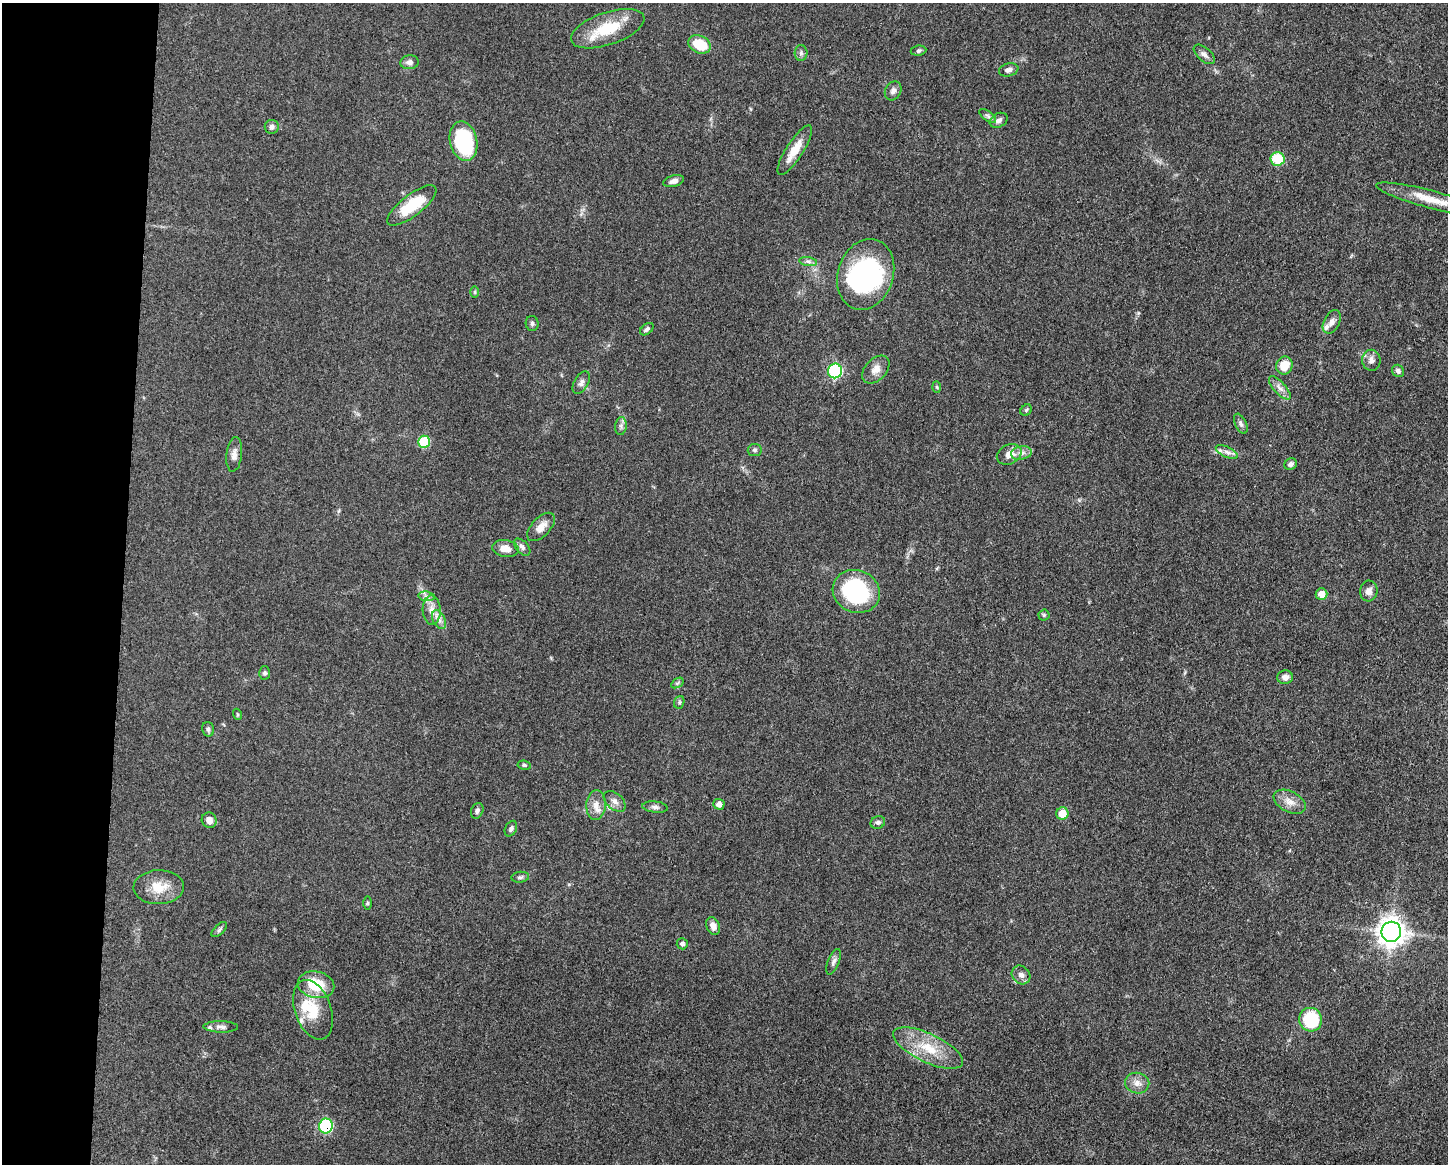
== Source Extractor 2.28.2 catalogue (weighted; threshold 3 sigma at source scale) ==
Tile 4 of 3 x 4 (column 1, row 2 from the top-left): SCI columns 232-1677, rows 2329-3490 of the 4681 x 4654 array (HDU 1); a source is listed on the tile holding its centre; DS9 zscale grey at full resolution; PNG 1450 x 1166 px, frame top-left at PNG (2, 3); each listed source drawn as its Kron ellipse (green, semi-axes under 4 px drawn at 4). Shown black and unused: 8% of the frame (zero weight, under 3 of 5 exposures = <1% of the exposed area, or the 3 px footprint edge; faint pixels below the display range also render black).
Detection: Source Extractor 2.28.2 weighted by HDU 2 'WHT'; one run over the whole footprint, this tile lists its part. Background 0.0619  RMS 0.0058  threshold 0.0261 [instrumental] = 3 sigma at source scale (4.5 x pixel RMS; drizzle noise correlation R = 1.50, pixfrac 1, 0.05/0.05 arcsec/px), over >= 5 px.
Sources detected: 89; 2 inside a brighter object's white glare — neither listed nor drawn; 3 inside a brighter listed object's ellipse — not listed separately; the other 84 listed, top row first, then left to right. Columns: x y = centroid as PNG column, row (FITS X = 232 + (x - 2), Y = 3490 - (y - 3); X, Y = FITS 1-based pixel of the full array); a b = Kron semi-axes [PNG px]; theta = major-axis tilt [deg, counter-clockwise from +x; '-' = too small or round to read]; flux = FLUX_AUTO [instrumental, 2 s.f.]
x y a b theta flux
608 29 38 16 19 23
699 44 11 8 -26 17
918 51 8 5 7 1
801 53 8 6 89 1.6
1204 54 12 6 -41 2.4
409 62 9 7 7 2.3
1009 70 10 6 12 2.2
893 91 10 8 61 2.4
988 116 10 4 -36 1.5
999 120 9 6 29 2.5
272 127 7 7 - 2
463 141 20 13 -78 51
795 150 29 8 57 10
1278 159 7 7 - 23
674 181 11 5 16 2.5
1430 199 56 9 -15 15
412 205 30 11 37 22
808 262 9 4 -9 1.5
866 274 36 27 72 97
475 292 6 4 -90 0.75
1332 322 13 8 63 3.4
532 323 7 6 - 1.3
647 329 8 5 38 1.4
1371 360 10 9 - 3.1
1284 365 9 8 - 9.9
876 369 16 10 47 5
835 371 7 7 - 58
1398 371 6 6 - 1.7
581 383 12 7 60 2.4
937 387 6 4 -88 0.72
1280 388 15 6 -47 3.3
1026 410 6 5 - 0.91
1241 424 11 5 -65 1.8
621 426 9 5 83 1.8
424 442 6 6 - 23
755 450 7 6 - 1.3
1227 452 12 5 -26 2.7
1021 453 10 6 10 2.9
234 454 17 8 84 3.5
1009 454 13 9 26 5.4
1291 464 6 5 - 1.7
541 527 17 9 46 5.6
522 547 10 6 -47 1.9
505 548 13 8 -8 5.3
856 591 24 21 -23 62
1369 591 10 9 - 3.5
1321 594 6 5 - 6.8
427 596 8 4 -9 1.9
432 610 15 9 -87 5.1
1044 615 5 5 - 0.86
439 620 10 6 -63 2.8
265 673 6 5 - 1.3
1285 677 8 7 - 2.8
677 683 7 4 34 0.98
679 702 6 5 - 1
237 714 5 3 - 0.59
208 729 7 6 - 1.4
524 765 7 4 -9 1
615 801 13 8 -41 3.3
1290 802 17 10 -27 5.6
719 804 5 5 - 3.3
596 805 15 9 85 5.5
655 807 13 5 -6 2.1
477 811 8 6 70 1.5
1062 813 6 6 - 9.5
209 820 8 7 - 4
878 822 7 6 - 1.4
511 829 8 5 62 1.4
520 877 9 5 7 1.3
159 887 25 17 2 12
367 903 6 4 89 0.73
713 926 9 6 -68 3.8
219 930 9 5 42 1.4
1391 932 10 9 - 550
682 944 5 5 - 1.6
833 962 14 5 67 2.1
1021 975 10 8 -46 2.8
316 985 18 13 -12 19
313 1010 31 18 -70 19
1311 1020 12 11 - 34
221 1027 17 5 -1 2.4
928 1048 38 14 -25 20
1137 1083 12 10 -9 4.3
326 1126 7 7 - 45
Overlapping masked pixels (flux is a lower limit): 1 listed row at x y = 326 1126